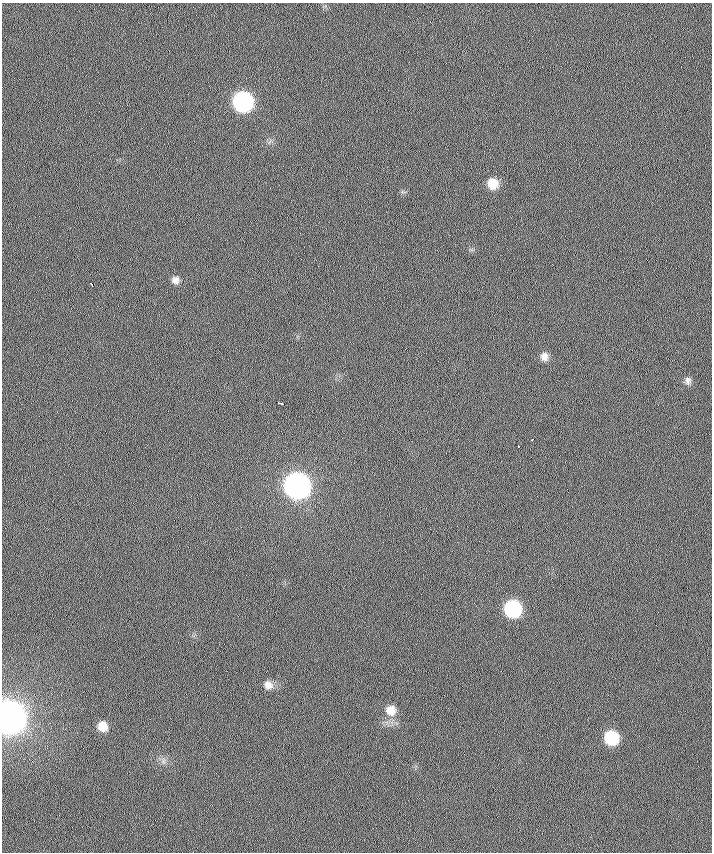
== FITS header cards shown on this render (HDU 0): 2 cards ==
NAXIS1  =                  710 /
NAXIS2  =                  850 /

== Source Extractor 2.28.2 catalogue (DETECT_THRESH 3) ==
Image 710 x 850 px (HDU 0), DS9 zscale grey, 1 PNG px = 1 image px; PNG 714 x 854 px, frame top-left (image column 1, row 850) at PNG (2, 3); no overlay
Background 0.725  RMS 6.7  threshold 20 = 3 sigma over >= 5 px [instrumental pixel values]
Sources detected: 16; all 16 listed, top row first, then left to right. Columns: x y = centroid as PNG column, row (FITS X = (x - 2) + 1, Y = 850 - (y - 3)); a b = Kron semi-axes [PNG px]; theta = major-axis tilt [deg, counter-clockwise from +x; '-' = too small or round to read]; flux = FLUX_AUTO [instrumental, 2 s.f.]
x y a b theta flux
243 102 11 11 - 1.2e+05
493 184 9 9 - 7.6e+03
175 280 8 8 - 2.1e+03
91 284 4 2 - 2.6e+03
544 357 9 8 - 2.7e+03
688 381 9 7 -79 1.6e+03
280 403 6 3 -23 2.2e+03
532 439 3 3 - 1.8e+03
518 446 2 2 - 1.2e+03
297 486 12 12 - 3.7e+05
513 609 11 10 - 5.7e+04
268 685 10 9 - 2.8e+03
391 710 10 10 - 4.8e+03
9 717 13 12 - 1.1e+06
103 726 9 8 - 5.7e+03
611 738 10 10 - 2.5e+04
At the frame edge (FLAGS 8, measured only in part): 1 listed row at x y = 9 717